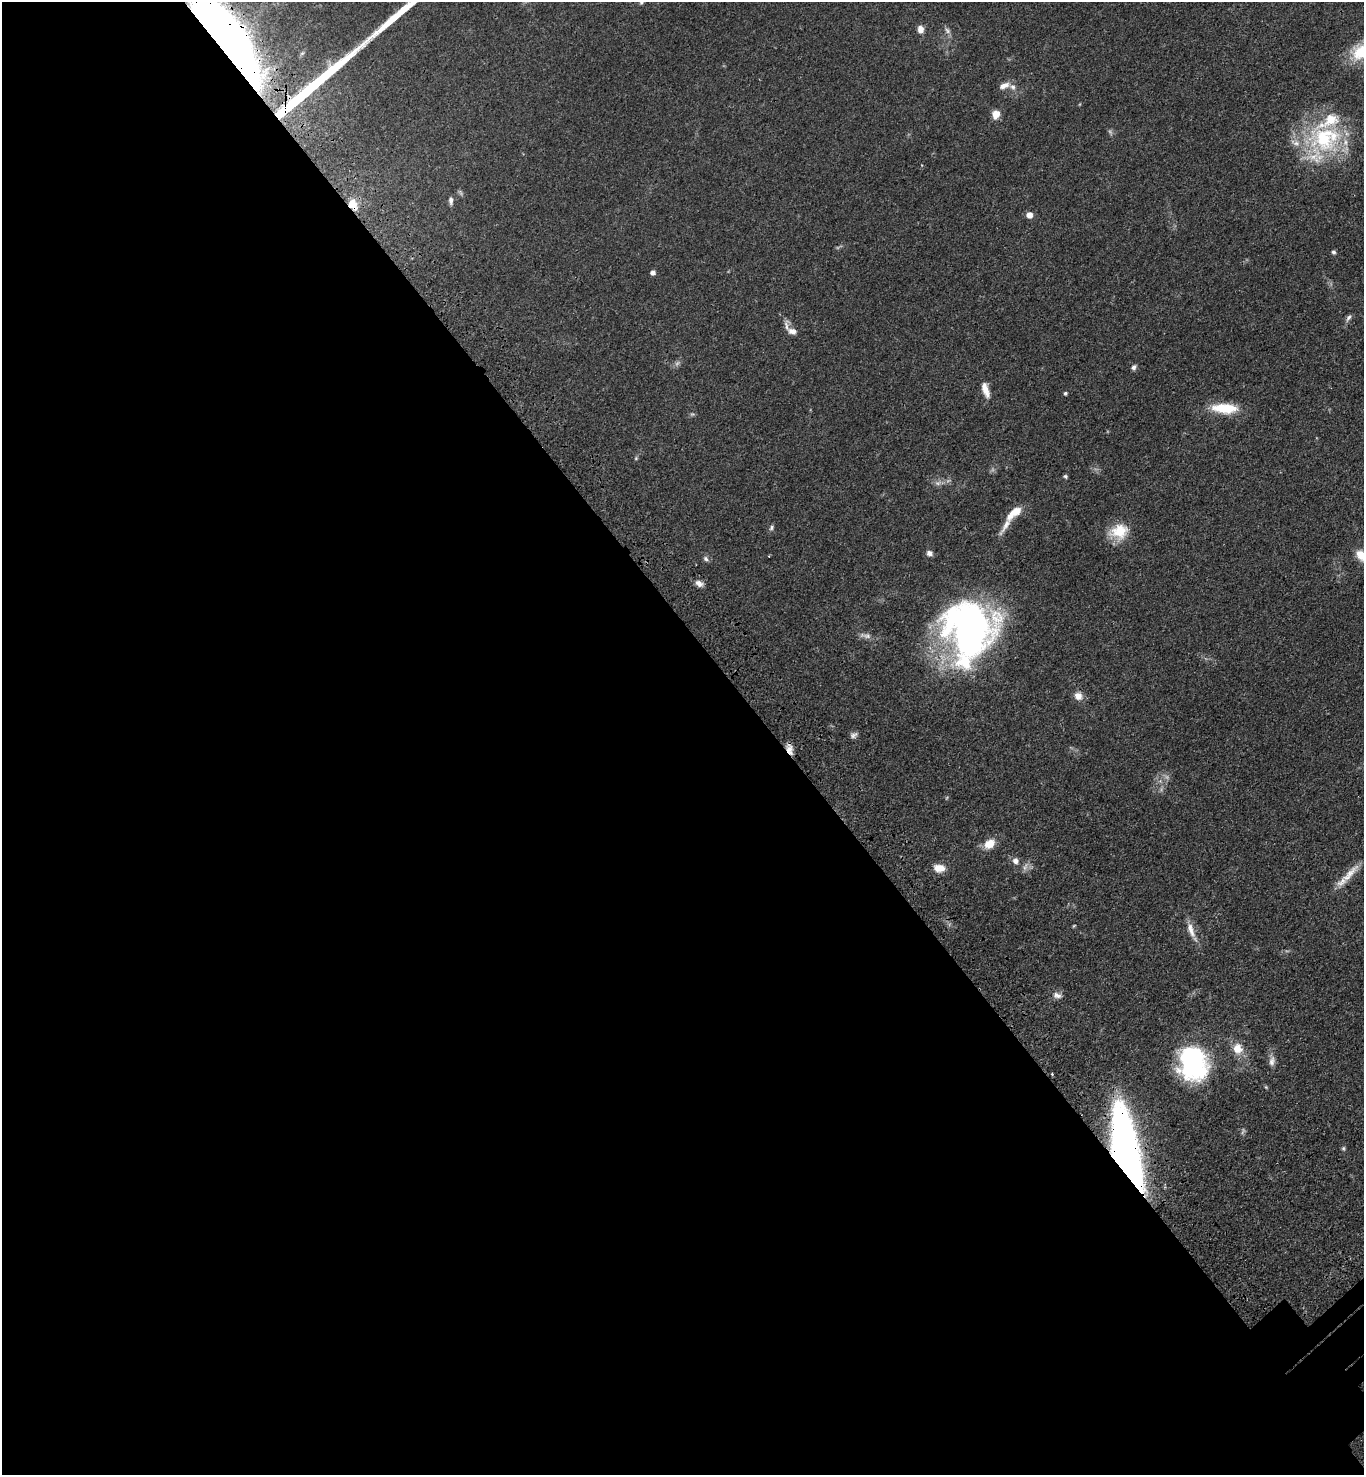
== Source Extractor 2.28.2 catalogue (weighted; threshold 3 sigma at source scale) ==
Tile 9 of 4 x 4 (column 1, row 3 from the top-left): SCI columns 250-1611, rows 1573-3045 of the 6090 x 6092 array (HDU 1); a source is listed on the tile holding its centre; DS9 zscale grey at full resolution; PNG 1366 x 1477 px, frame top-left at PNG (2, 2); no overlay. Shown black and unused: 57% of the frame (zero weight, under 3 of 4 exposures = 6% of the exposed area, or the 3 px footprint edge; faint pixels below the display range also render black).
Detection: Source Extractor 2.28.2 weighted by HDU 2 'WHT'; one run over the whole footprint, this tile lists its part. Background 0.0438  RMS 0.0052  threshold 0.0233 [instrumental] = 3 sigma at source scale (4.5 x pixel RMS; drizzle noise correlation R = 1.50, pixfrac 1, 0.05/0.05 arcsec/px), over >= 5 px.
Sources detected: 59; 3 too faint to see at this stretch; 2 long thin detections or spike segments (spike, bleed or trail) — not listed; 7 inside a brighter listed object's ellipse — not listed separately; the other 47 listed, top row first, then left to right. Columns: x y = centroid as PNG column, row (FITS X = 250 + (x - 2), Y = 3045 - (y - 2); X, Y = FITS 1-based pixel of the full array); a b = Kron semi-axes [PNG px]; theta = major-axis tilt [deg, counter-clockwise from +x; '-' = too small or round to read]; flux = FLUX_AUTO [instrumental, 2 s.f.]
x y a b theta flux
641 2 5 4 - 0.78
921 29 8 7 - 3.4
947 31 10 5 -50 1.6
227 41 61 20 -56 710
1361 51 32 20 38 19
1004 85 15 7 19 3.4
996 114 10 8 75 4.6
1324 138 44 39 -26 51
451 200 10 5 -88 1.7
353 204 13 9 -64 7.9
1029 215 5 5 - 5.3
1333 252 5 4 - 1.2
653 272 5 4 - 2.2
1348 318 10 5 57 1.5
792 331 12 8 -19 3
1134 367 7 6 - 1.4
985 390 21 8 -73 5.1
1065 393 4 4 - 1
1224 408 31 11 -2 16
636 458 5 4 - 0.64
1065 476 5 4 - 0.91
1014 513 23 9 41 8.2
771 528 6 5 - 1.2
1119 531 24 19 17 13
929 553 7 6 - 2.3
1362 556 18 10 -42 7.1
706 559 7 6 - 1.4
699 583 10 7 -34 2.7
969 629 58 49 90 210
866 636 19 7 -5 2.8
1078 696 11 10 - 3.6
854 735 10 7 37 1.7
789 749 14 7 -75 3.6
989 844 13 10 33 7
1015 861 8 8 - 2.5
1025 866 12 5 66 1.9
939 868 13 9 -4 5.7
1349 874 36 8 48 7.7
1074 926 5 3 - 0.44
1191 930 24 8 -71 5.3
1057 995 12 8 -18 2.4
1237 1049 15 13 -71 6.9
1272 1061 15 8 81 2.9
1192 1063 35 27 -74 74
1052 1074 3 3 - 0.45
1343 1148 6 5 - 0.79
1126 1153 64 18 -78 350
Overlapping masked pixels (flux is a lower limit): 4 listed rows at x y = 227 41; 353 204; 789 749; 1126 1153
Isophote crosses this tile's border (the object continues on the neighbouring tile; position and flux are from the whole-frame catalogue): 4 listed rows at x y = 641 2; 227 41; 1361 51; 1362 556